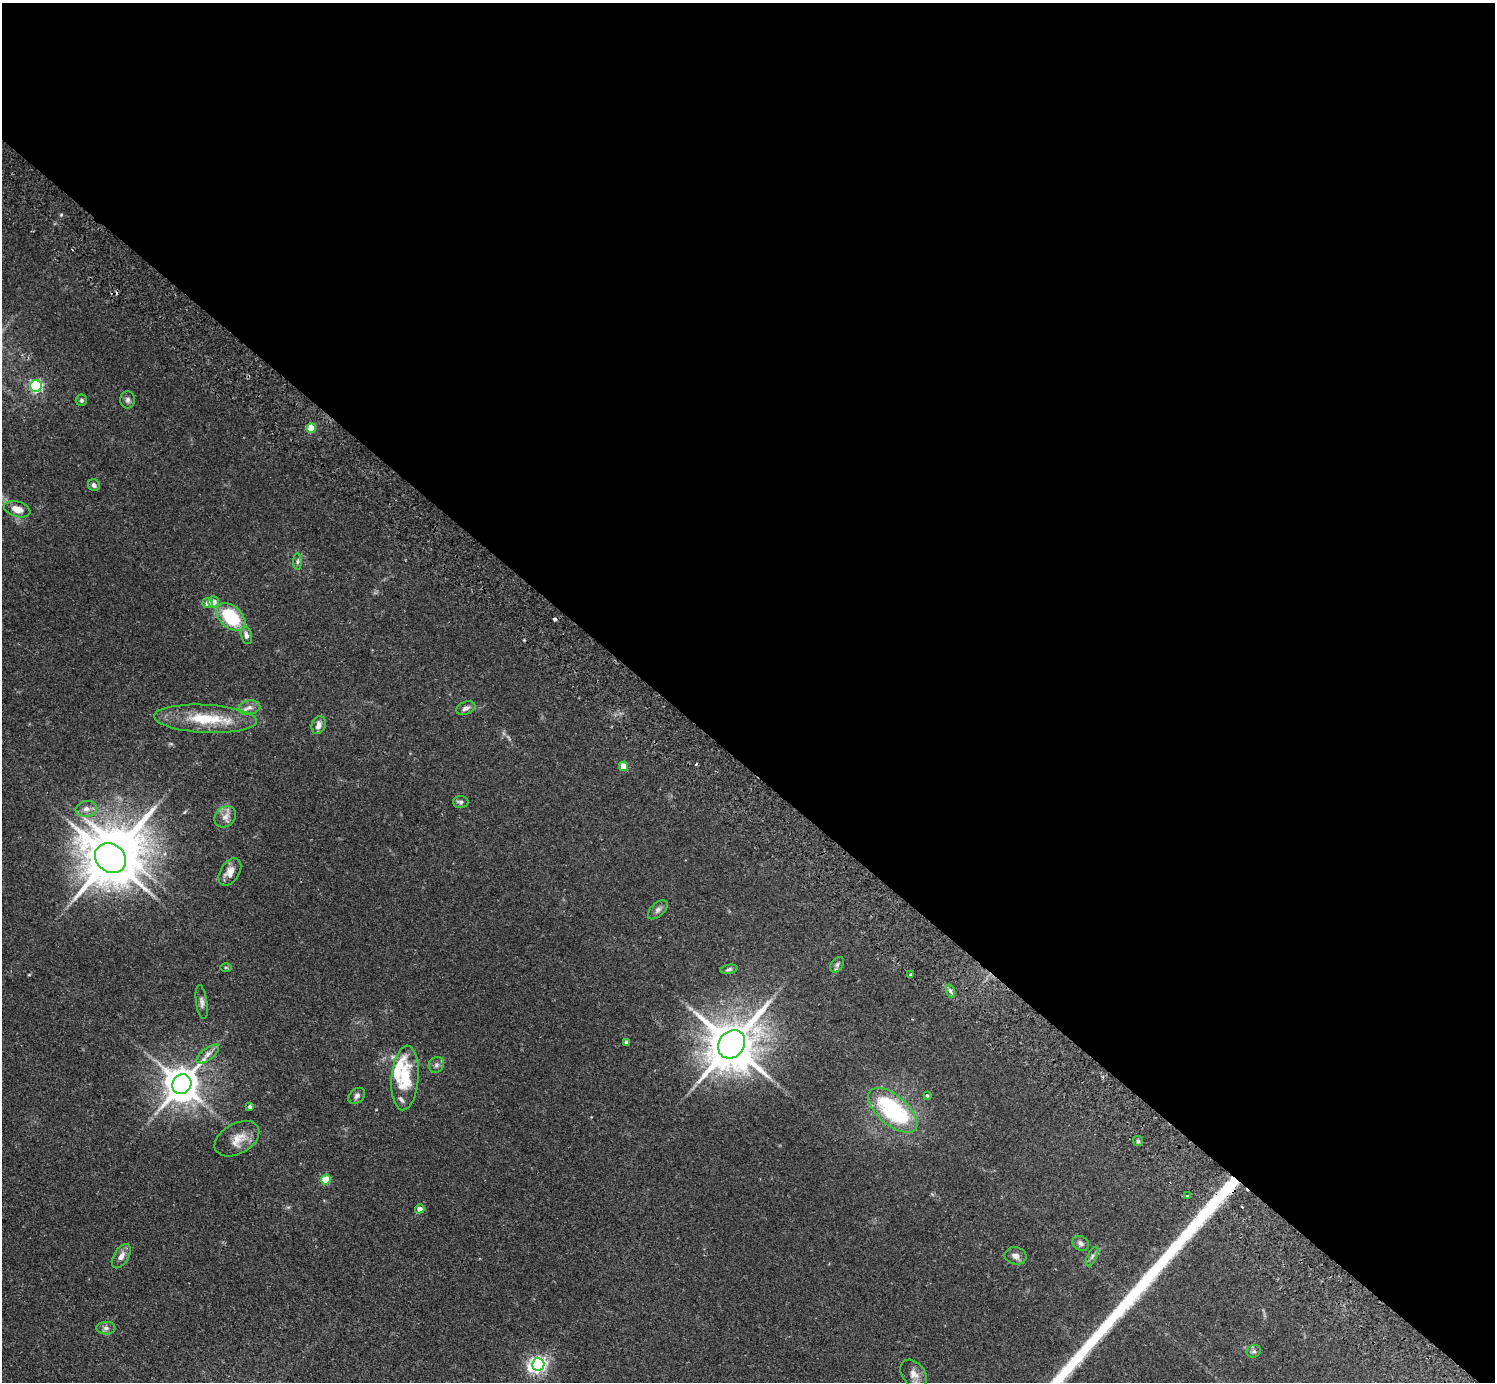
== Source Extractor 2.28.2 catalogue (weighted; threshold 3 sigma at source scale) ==
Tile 3 of 4 x 4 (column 3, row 1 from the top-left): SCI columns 3026-4518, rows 4483-5862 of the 6053 x 6064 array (HDU 1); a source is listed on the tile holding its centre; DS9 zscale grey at full resolution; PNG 1497 x 1384 px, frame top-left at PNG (2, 3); each listed source drawn as its Kron ellipse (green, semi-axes under 4 px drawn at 4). Shown black and unused: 55% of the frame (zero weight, under 2 of 3 exposures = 3% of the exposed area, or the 3 px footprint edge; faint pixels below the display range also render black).
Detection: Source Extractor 2.28.2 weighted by HDU 2 'WHT'; one run over the whole footprint, this tile lists its part. Background 0.0814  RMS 0.0058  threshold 0.026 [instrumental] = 3 sigma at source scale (4.5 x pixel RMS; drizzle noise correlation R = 1.50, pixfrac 1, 0.05/0.05 arcsec/px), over >= 5 px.
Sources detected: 59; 2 inside a brighter object's white glare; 3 cosmic-ray / hot-pixel residue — neither listed nor drawn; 3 inside a brighter listed object's ellipse — not listed separately; the other 51 listed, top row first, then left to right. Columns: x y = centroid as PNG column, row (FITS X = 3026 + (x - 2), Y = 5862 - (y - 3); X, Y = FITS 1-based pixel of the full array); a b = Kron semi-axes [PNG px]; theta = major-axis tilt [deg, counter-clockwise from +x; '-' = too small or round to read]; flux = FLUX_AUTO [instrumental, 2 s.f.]
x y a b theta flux
36 386 6 6 - 92
81 400 6 5 - 1.2
128 400 8 7 - 1.8
311 428 5 4 - 12
94 485 6 5 - 1.6
17 509 13 7 -16 5.6
298 561 8 4 89 1.2
214 602 5 5 - 4
208 603 5 5 - 3.3
231 617 17 11 -44 33
246 635 9 5 -77 2.3
249 708 11 7 10 2.7
466 708 10 6 21 2.6
205 719 51 14 -3 25
319 725 9 7 71 3.4
624 766 5 4 - 9
461 802 7 6 - 1.6
86 809 11 7 11 3.3
225 817 12 9 43 3.8
110 858 16 14 -37 2500
230 872 15 9 58 5.2
658 910 12 6 43 2.1
837 965 9 5 53 1.6
226 967 6 4 -1 0.65
729 969 9 4 10 1.2
910 974 3 3 - 1.1
950 991 7 4 -71 1.3
202 1002 17 5 -82 2.3
627 1042 4 4 - 2
732 1044 15 12 52 2800
208 1054 13 6 38 3
436 1065 8 7 - 1.9
405 1078 32 13 85 22
182 1084 10 9 - 1300
927 1095 4 3 - 1.1
357 1096 9 7 42 1.8
250 1107 4 3 - 1.3
893 1110 30 15 -41 59
237 1139 24 15 29 8
1138 1141 5 5 - 1
326 1180 5 5 - 20
1187 1195 4 2 - 0.52
420 1209 4 4 - 3.4
1081 1243 8 7 - 2.1
121 1256 13 7 59 4
1016 1256 11 8 -13 2.9
1092 1256 11 4 64 1.6
106 1328 9 6 0 2.1
1254 1351 7 6 - 1.4
538 1364 6 6 - 170
914 1374 16 11 -50 4.6